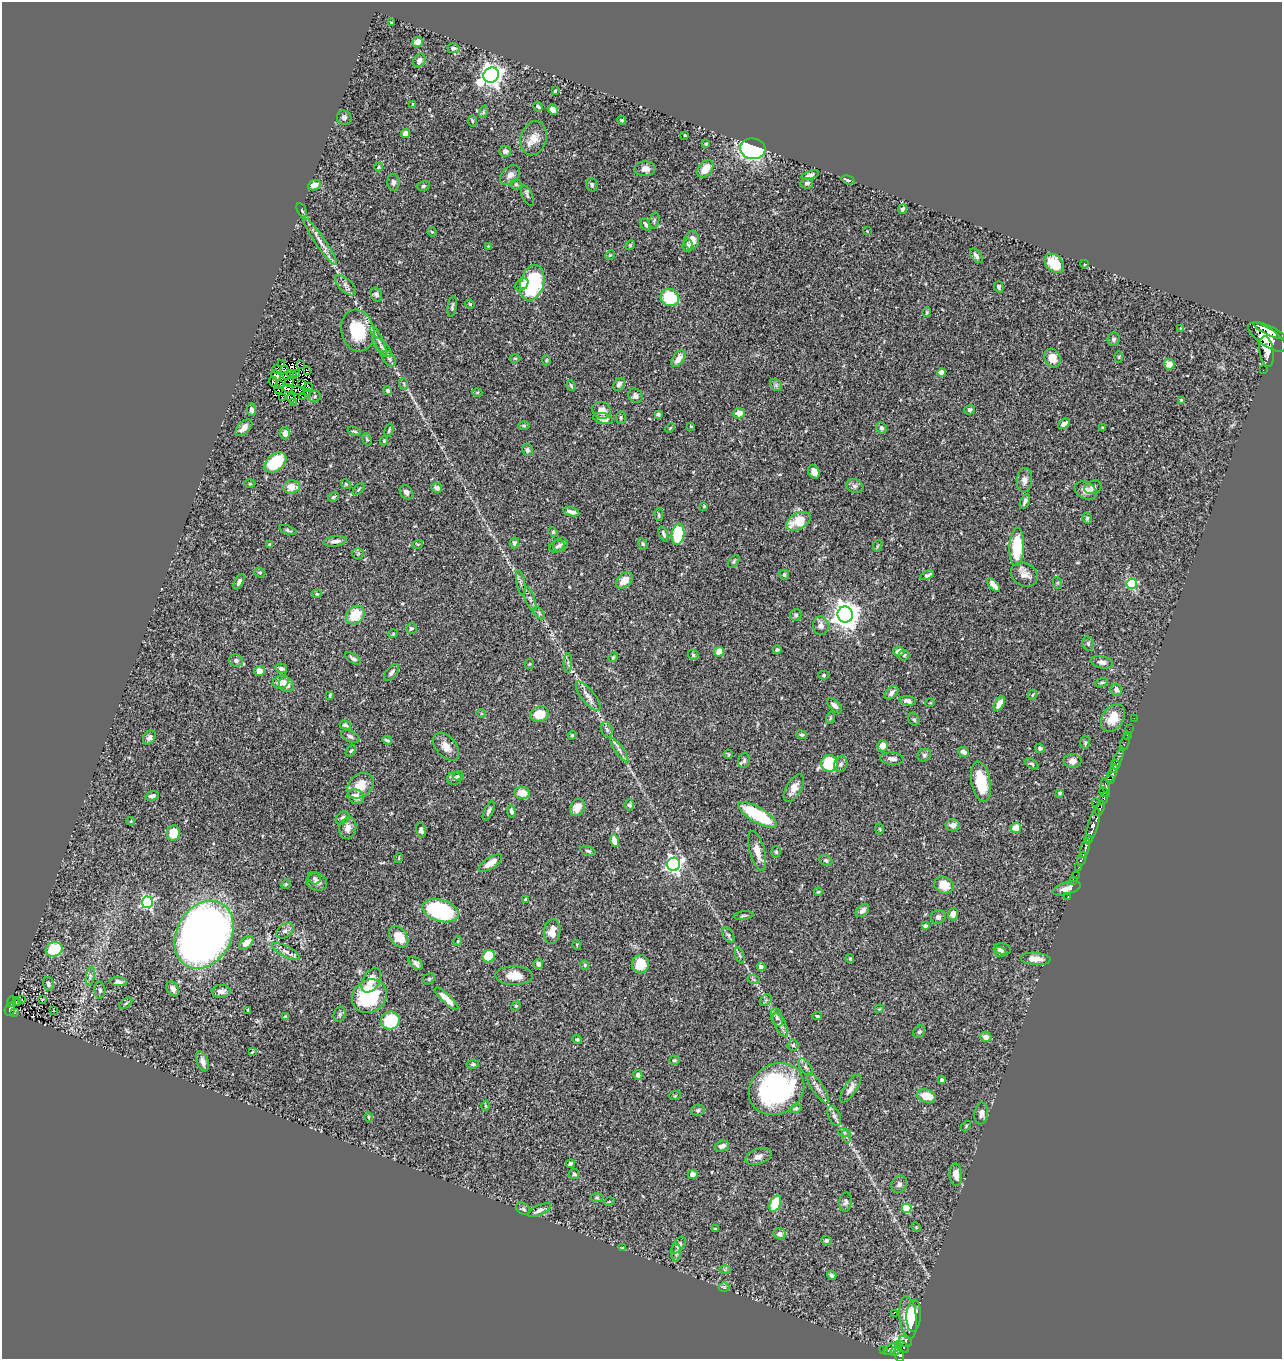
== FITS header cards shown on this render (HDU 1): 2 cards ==
NAXIS1  =                 1280
NAXIS2  =                 1357

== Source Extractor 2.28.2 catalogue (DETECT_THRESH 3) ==
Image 1280 x 1357 px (HDU 1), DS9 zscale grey, 1 PNG px = 1 image px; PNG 1284 x 1361 px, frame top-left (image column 1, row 1357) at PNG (2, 2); each listed source drawn as its Kron ellipse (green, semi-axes under 4 px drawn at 4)
Background 0.483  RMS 0.024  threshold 0.0722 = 3 sigma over >= 5 px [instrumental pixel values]
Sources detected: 411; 4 with non-positive FLUX_AUTO (blend fragments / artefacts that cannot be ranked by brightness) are neither listed nor drawn; the other 407 listed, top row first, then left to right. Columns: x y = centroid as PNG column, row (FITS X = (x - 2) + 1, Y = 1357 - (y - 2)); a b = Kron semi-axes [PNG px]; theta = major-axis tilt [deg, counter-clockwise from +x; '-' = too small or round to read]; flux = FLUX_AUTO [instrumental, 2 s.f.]
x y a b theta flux
392 23 4 3 - 2.4
417 42 5 5 - 17
453 48 6 5 - 3.9
419 60 7 6 - 7.7
491 75 8 7 - 1300
555 91 3 3 - 1.9
413 104 4 3 - 1.9
538 107 5 3 - 3
553 110 6 4 -38 7
483 112 6 4 72 2.5
344 118 7 7 - 4.1
622 120 4 3 - 2
472 121 6 3 -88 1.7
406 133 4 4 - 12
685 135 3 3 - 1.9
534 138 17 13 74 20
706 144 4 3 - 2.1
753 149 12 10 -6 250
505 151 6 5 - 6.2
379 167 4 4 - 1.7
645 169 10 7 3 10
705 169 10 6 50 24
510 175 12 8 44 9.6
810 175 9 4 17 5.8
848 180 7 4 -17 3.7
393 182 8 6 -86 4.6
807 183 6 5 - 4
516 184 6 5 - 2.8
314 185 6 5 - 11
592 185 7 5 -70 3.4
423 186 6 5 - 3
527 196 11 5 -67 3.7
902 209 5 4 - 4.2
302 210 8 4 -62 2.7
654 221 8 5 75 3.2
646 225 7 4 -55 4.2
867 231 2 2 - 0.86
432 232 5 4 - 1.5
692 240 9 7 81 17
320 241 28 5 -55 15
630 245 5 4 - 1.8
488 246 4 3 - 1.2
688 246 6 5 - 4.2
610 255 5 4 - 1.6
976 256 8 5 -54 5
1054 263 11 8 -44 39
1084 264 4 3 - 1.4
532 283 18 11 73 150
522 284 7 5 44 7.5
345 285 13 6 -44 7.2
999 287 6 4 -74 3.9
376 295 7 5 -66 4.9
670 298 9 8 - 67
470 304 5 4 - 1.7
452 307 10 4 80 3.5
927 312 5 4 - 1.8
1181 328 4 3 - 1.2
1269 330 17 4 -25 1800
358 331 21 16 -76 67
1267 337 22 9 -34 3600
1114 339 7 6 - 4
379 341 17 4 -64 7.3
382 347 12 5 -45 5.5
1267 351 15 7 -82 3000
1119 357 5 3 - 1.5
515 358 5 3 - 1.5
1052 358 9 7 -66 20
389 359 9 5 -53 4.5
678 359 9 5 55 13
546 360 5 3 - 1.5
282 364 3 2 - 5.5
301 364 3 2 - 2.4
1169 364 5 5 - 15
277 369 5 2 - 5.3
284 370 4 2 - 1.7
1263 370 2 2 - 7
307 371 4 2 - 1.2
942 372 4 4 - 15
290 374 3 2 - 3.6
297 374 3 2 - 1.9
276 375 5 3 - 3.8
293 375 4 2 - 1.1
286 376 3 2 - 1.3
273 382 6 3 -70 0.73
289 382 5 2 - 0.33
302 383 3 2 - 0.23
404 384 6 3 -72 1.8
619 384 7 5 53 5.7
280 385 3 2 - 1.2
776 385 7 5 -46 3.9
571 386 5 3 - 2.3
309 387 4 2 - 2.1
279 389 3 2 - 1.1
288 389 5 2 - 1.4
298 390 6 2 -11 0.73
388 391 4 4 - 2.9
307 392 3 2 - 1.6
477 393 5 3 - 1.7
315 396 6 6 - 2.9
635 396 8 6 -52 5.5
283 397 3 2 - 0.67
303 397 2 2 - 1
291 398 5 2 - 0.35
1181 400 4 4 - 1.3
294 402 3 2 - 0.97
252 410 6 4 -83 5
602 410 10 8 -26 15
970 410 5 5 - 3.9
739 413 6 5 - 13
658 414 4 3 - 3.4
621 418 6 5 - 2.6
603 419 10 5 -12 14
1064 424 7 4 36 7.5
524 426 6 4 -1 2.1
691 426 3 2 - 1.5
244 428 10 5 44 10
670 428 5 3 - 1.3
882 428 6 5 - 3.7
1103 428 3 3 - 2.2
389 430 7 4 74 2.1
354 431 7 3 -18 2.2
285 433 6 5 - 11
367 439 6 4 -66 2.1
384 441 4 4 - 2
527 450 6 5 - 3.7
275 462 12 8 41 80
814 472 7 5 -60 10
1024 480 12 7 86 9.6
250 484 5 3 - 1.8
346 484 5 4 - 2.2
855 486 9 6 -14 5
292 487 8 6 9 20
1093 487 9 6 18 5.8
437 488 5 5 - 6.6
359 489 7 3 43 1.9
1086 491 12 8 -27 14
406 492 8 6 -52 6.2
333 497 6 4 28 2.3
1025 501 8 4 64 4.8
704 506 3 2 - 1.4
571 512 8 4 -13 6.8
659 515 6 4 -84 2.3
1087 518 5 4 - 2.4
798 521 13 8 29 44
288 530 9 4 -21 3
553 532 5 4 - 1.8
663 534 8 4 -69 3.7
678 534 10 6 81 78
335 541 12 5 8 7.6
514 543 5 4 - 3.3
269 544 3 3 - 1.3
418 544 5 3 - 1.6
643 544 6 4 -59 2.4
561 545 8 6 36 4.5
557 546 8 5 23 4.5
877 546 6 3 71 1.7
1017 547 19 7 87 85
358 553 5 5 - 2.7
734 561 7 4 54 2.6
260 572 5 5 - 2.5
784 575 5 5 - 3
927 575 7 4 23 4
1024 575 14 11 -34 13
624 580 10 6 41 17
239 582 8 4 63 4.9
521 583 13 4 -79 4.5
1058 583 6 4 -72 1.9
1132 584 5 5 - 120
994 585 8 4 -50 13
317 594 4 4 - 1.7
530 599 13 4 -70 5.5
539 613 7 4 -47 3.4
845 614 8 7 - 1900
355 615 10 8 44 40
796 615 6 6 - 3.2
821 626 9 8 - 8.3
411 628 5 5 - 2.9
393 634 5 3 - 1.4
1088 643 7 5 -77 3.6
777 650 4 4 - 2.7
899 651 6 5 - 9.8
719 652 5 5 - 17
693 655 6 4 -47 2
904 655 5 5 - 2.8
613 657 5 4 - 2
353 658 9 4 -31 4.4
236 661 7 6 - 5.2
1102 662 11 6 -11 6.7
568 663 10 3 90 2.6
529 664 5 4 - 1.7
281 668 6 4 -14 5.7
259 671 5 5 - 14
392 672 10 5 50 5.1
824 675 5 4 - 2
281 682 8 6 23 14
1102 682 6 4 16 2.4
286 685 8 6 -41 11
1116 690 6 5 - 5.5
891 693 8 5 45 7
330 695 4 2 - 1.8
1032 695 5 3 - 1.6
588 696 18 6 -51 12
908 701 8 4 -6 6.6
930 703 5 3 - 1.2
999 704 8 4 60 17
835 706 9 5 -46 8
481 714 5 3 - 1.6
540 714 9 7 17 27
830 718 6 3 72 2.2
1113 718 15 10 56 27
1134 718 2 2 - 5.7
914 719 6 5 - 3.2
345 725 6 4 -15 3.5
1129 729 2 2 - 6.8
607 730 8 5 -71 4.1
572 735 4 4 - 1.9
802 735 5 4 - 2.4
1127 735 2 2 - 6.8
149 737 7 5 49 5.3
350 737 10 5 -25 4.9
387 740 5 3 - 2.7
1125 742 9 2 72 16
1085 743 6 5 - 2.6
883 746 5 5 - 16
446 747 16 10 -50 16
1040 748 5 4 - 3.4
619 750 14 3 -55 6.2
351 751 6 4 53 2.2
963 752 6 4 -23 6.3
728 754 4 4 - 1.8
924 755 7 6 - 3.6
892 759 12 6 -5 7.8
1117 760 14 3 68 300
744 761 7 6 - 4.8
1072 761 9 7 -1 8.7
829 763 8 8 - 91
841 764 8 6 65 4.1
1032 764 8 4 -33 3
1115 765 5 4 - 660
1112 774 9 4 64 560
458 776 5 4 - 2.5
454 778 7 6 - 5.6
1111 779 3 2 - 110
981 782 20 9 -80 54
1106 785 7 3 -74 140
360 786 15 11 39 26
794 788 15 7 61 13
1105 792 6 3 -32 200
522 793 7 6 - 19
1060 793 3 3 - 3.1
152 796 7 4 18 6
356 797 8 7 - 12
1104 799 6 3 76 270
1095 802 2 2 - 58
629 805 5 5 - 3.2
577 808 9 7 64 19
1100 808 8 4 71 320
489 811 10 4 65 4.7
511 811 6 4 -80 4.8
758 815 22 7 -31 100
343 818 7 6 - 6.8
131 821 4 3 - 1.4
953 825 7 6 - 9.5
1093 826 18 5 75 1400
348 828 11 8 76 11
1016 828 5 5 - 19
880 829 5 3 - 1.6
421 830 7 4 -78 5.6
173 833 8 6 82 30
1088 840 4 3 - 320
615 841 6 4 -74 20
1085 848 10 3 74 560
588 851 8 4 -17 3.2
757 851 20 7 -75 20
776 852 5 4 - 2.7
399 858 5 3 - 1.4
1082 859 7 3 68 120
826 861 7 5 -28 3.5
490 863 13 5 33 16
674 864 6 6 - 440
1079 867 3 2 - 50
1076 875 2 2 - 8.3
314 878 6 5 - 3.2
1074 880 3 2 - 10
317 882 10 8 -16 7.5
286 884 5 4 - 1.7
944 885 10 8 -21 24
1067 888 14 6 17 12
818 892 4 4 - 1.7
1068 897 3 2 - 9.3
525 900 4 3 - 1.7
147 902 5 5 - 250
862 910 8 5 42 7.3
441 911 19 10 -17 160
953 914 6 5 - 11
743 916 10 3 7 2.9
938 917 7 7 - 5.5
925 926 4 3 - 4.2
285 931 9 6 36 5.2
552 931 12 8 82 18
204 935 36 27 60 1800
728 935 8 5 -60 3.7
399 937 12 8 -53 27
458 941 5 3 - 1.4
246 943 8 5 44 13
577 945 5 3 - 1.5
54 949 8 7 - 91
1002 949 9 5 -11 6
286 951 15 5 -27 7.6
1000 952 6 4 -22 3.3
740 955 8 3 -71 2.9
489 956 6 6 - 49
850 958 4 4 - 1.7
1035 959 15 6 -4 17
416 963 8 5 -43 5.6
538 964 5 4 - 6.2
640 964 9 8 - 25
585 965 5 4 - 1.7
761 967 4 4 - 4.3
90 976 9 4 78 4.6
514 976 19 9 -2 23
429 979 6 5 - 2.2
371 980 13 8 60 16
754 980 6 4 -19 2.3
118 982 9 4 -4 5
48 984 6 5 - 4.7
173 989 8 5 -58 6.2
100 990 8 5 -87 4.3
221 991 9 6 4 8.1
369 996 18 16 39 110
42 999 4 3 - 1.3
447 999 15 4 -44 17
22 1000 3 2 - 1.3
766 1000 7 5 44 3
11 1001 6 3 73 24
17 1002 4 2 - 2.1
126 1003 7 3 35 2.1
516 1006 5 4 - 1.8
10 1009 7 5 73 77
879 1009 4 3 - 1.4
54 1010 3 2 - 1.3
248 1010 3 3 - 2.1
14 1012 3 2 - 8.6
339 1014 8 6 74 3.5
817 1016 5 4 - 2.2
285 1017 4 3 - 2.5
777 1017 9 5 -72 5
390 1021 9 9 - 90
780 1025 13 5 -64 7
919 1032 7 5 56 3.4
986 1037 5 5 - 9.5
577 1039 5 4 - 2.6
793 1045 5 5 - 2.6
252 1052 3 2 - 1.4
674 1060 5 4 - 2.3
202 1061 10 6 -70 8.9
473 1064 6 4 8 2.6
805 1067 10 5 -56 5.4
638 1075 5 4 - 7.3
942 1080 4 4 - 3.1
818 1088 18 5 -56 9.5
850 1088 16 6 57 10
776 1089 29 24 33 310
675 1096 6 3 19 1.7
926 1096 9 6 -17 26
486 1106 5 3 - 1.5
795 1108 6 4 21 2.8
698 1110 7 5 7 3.5
981 1113 11 7 81 8.4
834 1116 10 6 -66 6.1
368 1117 5 3 - 1.7
966 1126 6 3 48 1.8
844 1132 6 4 -19 2.7
846 1136 6 4 -72 2.9
722 1146 7 5 16 6.5
758 1156 13 7 20 9.1
570 1164 4 3 - 4.7
574 1174 5 5 - 4.6
693 1174 5 4 - 7.1
956 1175 11 6 -86 13
899 1184 9 7 58 5.5
597 1198 6 4 0 2.1
609 1202 5 3 - 1.5
846 1202 10 6 82 4.5
775 1204 8 5 67 64
907 1208 5 4 - 72
523 1209 8 5 -33 3.4
539 1210 12 5 24 5.9
916 1227 5 4 - 1.6
715 1229 3 2 - 1.6
780 1234 6 5 - 6.2
826 1241 5 4 - 3.6
679 1245 9 5 55 7.1
622 1248 3 2 - 1.2
676 1253 9 5 87 4.9
725 1270 6 4 0 2
832 1275 5 3 - 4
724 1287 5 5 - 2.2
894 1313 2 2 - 180
914 1316 16 7 87 31
908 1317 21 8 -83 40
905 1341 7 5 -32 90
903 1347 7 3 -42 89
892 1349 9 5 30 220
883 1350 4 3 - 18
896 1350 7 3 43 140
899 1355 7 4 -77 300
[4 non-positive-flux detections neither listed nor drawn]